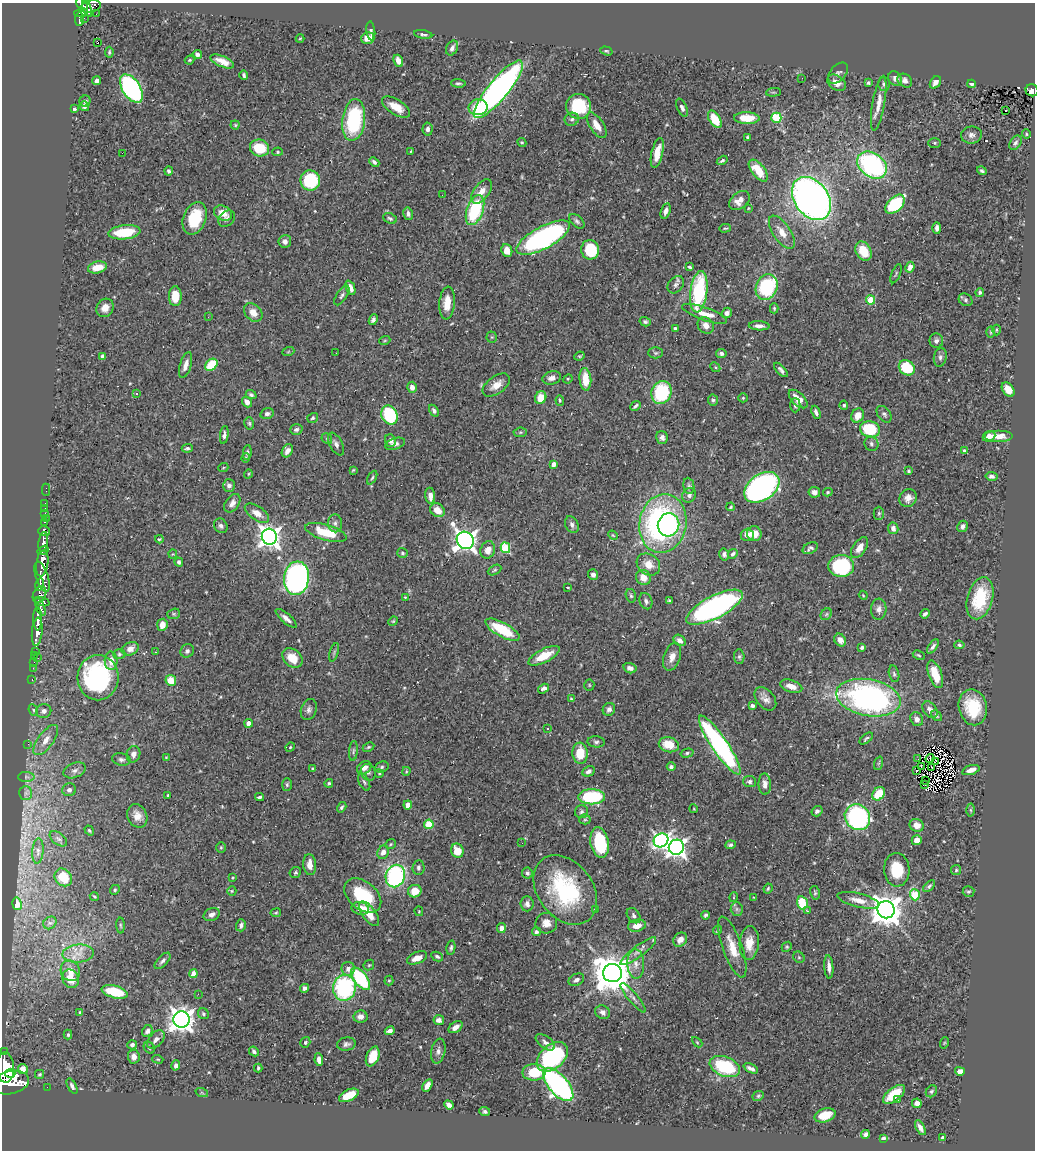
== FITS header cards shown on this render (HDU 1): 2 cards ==
NAXIS1  =                 1033
NAXIS2  =                 1148

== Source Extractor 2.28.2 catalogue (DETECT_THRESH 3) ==
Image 1033 x 1148 px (HDU 1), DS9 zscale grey, 1 PNG px = 1 image px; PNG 1037 x 1152 px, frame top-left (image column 1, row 1148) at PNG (2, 3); each listed source drawn as its Kron ellipse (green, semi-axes under 4 px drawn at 4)
Background 0.563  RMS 0.026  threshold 0.0787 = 3 sigma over >= 5 px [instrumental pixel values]
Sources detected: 527; of the 527, the 500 brightest by FLUX_AUTO listed and drawn (27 fainter detections omitted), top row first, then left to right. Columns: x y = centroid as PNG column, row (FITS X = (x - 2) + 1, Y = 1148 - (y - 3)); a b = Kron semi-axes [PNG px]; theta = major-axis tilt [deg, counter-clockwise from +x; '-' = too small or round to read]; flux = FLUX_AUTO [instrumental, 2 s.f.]
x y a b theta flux
82 4 7 4 -48 350
91 7 10 5 15 230
87 9 8 3 -66 230
81 13 7 3 9 180
96 14 2 2 - 4.3
84 18 2 2 - 3.9
79 19 7 3 84 110
371 31 9 4 -83 3.5
423 34 9 4 -10 5
300 38 4 3 - 1.5
368 38 7 5 18 19
97 43 3 3 - 27
452 48 8 5 65 7.5
606 51 6 4 -16 2.4
109 52 5 3 - 2.5
197 54 5 4 - 6.1
190 60 5 3 - 2.3
222 61 12 5 -23 16
398 61 6 4 -65 16
838 73 12 8 48 6.7
244 75 4 3 - 3.7
802 78 3 2 - 1.6
895 79 8 6 -52 9
97 81 4 4 - 6.1
905 81 8 6 -39 7.2
935 82 7 5 52 8.3
458 83 7 3 -2 3.2
836 83 10 7 -34 16
868 83 3 3 - 3
884 84 7 6 - 4.4
971 84 4 3 - 4
131 88 16 9 -56 440
498 89 36 10 50 710
1032 90 6 6 - 140
773 92 7 3 5 2.1
85 101 6 5 - 4.2
879 103 28 6 80 20
84 106 5 4 - 5.9
579 106 12 12 - 96
396 107 16 7 -32 26
478 107 9 8 - 50
682 108 9 5 -65 6.1
74 109 3 3 - 2.8
1005 110 3 3 - 13
747 118 13 6 -2 39
776 118 5 5 - 110
572 119 7 6 - 4.8
715 119 10 5 -59 45
354 120 21 11 83 160
235 125 4 4 - 2.2
597 125 14 7 -56 21
427 129 6 5 - 6.1
1026 134 5 4 - 1.9
971 135 10 8 9 8.2
748 137 4 3 - 2.9
522 142 5 4 - 1.9
934 143 6 5 - 2.8
1015 143 8 5 57 5.8
260 148 10 8 -18 53
411 151 3 2 - 1.4
278 152 5 4 - 2.4
122 153 2 2 - 49
657 153 15 5 77 27
722 160 6 3 32 3.3
374 162 6 4 -43 4.4
872 165 16 12 -36 310
169 171 4 4 - 3.8
758 171 13 6 -51 45
982 171 5 4 - 3.4
310 180 10 10 - 110
482 191 14 7 53 16
442 195 2 2 - 1.6
811 199 24 17 -54 1100
739 200 11 8 39 17
895 204 12 7 44 120
748 208 3 3 - 1.6
475 210 16 8 71 130
666 211 8 4 73 8.7
223 213 9 7 -28 20
408 214 6 5 - 5.5
195 218 17 11 69 65
390 218 7 5 -22 3.7
227 219 9 7 41 6.6
577 221 9 5 -43 4.6
725 228 6 3 3 2.5
937 228 6 4 90 5.7
125 232 16 7 6 79
782 232 19 8 -56 19
543 238 30 11 28 440
285 241 6 6 - 8.4
590 250 10 9 - 81
507 251 6 5 - 20
863 251 10 7 -59 42
97 267 10 6 12 29
690 267 4 3 - 2.6
910 267 5 4 - 12
896 274 10 3 67 2.3
676 285 9 7 49 6.4
767 287 13 10 65 160
350 288 7 4 -68 9.9
699 292 21 8 82 150
980 292 4 4 - 3.5
342 295 11 5 56 4.6
175 296 10 6 -89 38
870 300 4 4 - 70
966 300 7 6 - 4
447 303 16 7 85 24
105 308 9 8 - 15
774 308 5 4 - 2.5
253 312 10 7 -43 18
727 313 5 5 - 7.5
704 314 24 6 -19 26
208 317 3 2 - 2
373 320 5 4 - 4.7
645 322 6 4 -15 3.4
706 325 9 7 -45 12
759 326 10 4 -3 8.4
675 329 4 3 - 4.6
996 330 5 3 - 1.9
991 332 5 3 - 1.9
492 337 5 5 - 2.4
385 340 6 3 19 1.9
936 341 7 7 - 5.7
288 352 6 4 19 2.1
336 353 2 2 - 2
656 353 7 5 0 3.3
721 353 5 4 - 4.4
579 356 5 3 - 2.4
103 357 4 4 - 15
940 357 9 6 78 5.4
186 365 13 5 73 13
211 365 7 5 40 60
715 367 5 4 - 2.3
907 368 8 7 - 78
781 370 9 4 -47 4.9
552 378 9 6 15 8.9
568 379 5 4 - 1.8
585 379 11 6 -85 36
496 385 15 8 36 18
412 387 5 5 - 9.6
1008 389 8 5 -53 20
661 393 11 10 - 140
136 394 3 3 - 5.7
251 395 5 4 - 3.8
541 398 6 5 - 29
743 398 5 4 - 1.9
798 399 11 6 -45 19
560 400 5 4 - 2.4
713 400 5 5 - 4.2
247 402 5 4 - 9.4
795 405 7 5 88 4.8
844 405 4 4 - 2.8
635 406 6 3 41 3.6
434 411 6 4 -57 5.3
816 412 7 3 -69 4.9
267 414 7 5 14 5.8
884 414 9 6 -51 5.3
389 415 10 8 -66 140
858 415 7 6 - 20
313 418 6 4 35 2.6
249 423 6 4 -75 2.9
296 429 6 5 - 4.4
870 429 10 8 -15 100
520 432 7 5 6 3
224 435 9 4 81 5.2
989 436 6 5 - 12
998 436 14 6 0 19
662 438 6 6 - 6.1
327 439 6 4 -48 2.9
390 441 6 5 - 9.1
336 444 12 6 -62 7.4
395 444 10 5 19 7.5
871 444 7 6 - 5.6
187 448 5 4 - 3.4
287 451 7 5 61 7.9
964 451 3 3 - 6
247 452 7 4 82 3.7
246 458 4 4 - 2.2
554 464 4 4 - 9.7
223 468 5 3 - 1.6
353 470 4 2 - 1.8
909 471 3 3 - 2.5
248 474 5 3 - 1.5
991 476 6 4 -11 5.8
372 478 7 4 62 2.9
229 486 6 6 - 6.9
689 486 8 5 -81 4
762 487 19 13 35 490
46 490 6 2 -90 8.6
814 492 5 5 - 7.9
828 492 5 4 - 2.2
689 495 7 6 - 5.7
430 496 8 5 -82 13
908 498 9 8 - 12
45 503 2 2 - 7.4
232 503 10 6 54 10
731 507 4 3 - 2.1
45 508 2 2 - 6.7
437 510 8 6 -39 19
257 513 14 7 -34 16
879 513 6 5 - 2.9
45 514 3 2 - 24
46 518 2 2 - 8.1
45 522 4 3 - 200
335 523 9 7 -86 6.2
663 524 30 23 79 470
572 525 9 6 -63 6.4
669 525 11 10 - 160
221 526 7 6 - 5.3
963 526 6 5 - 6.2
893 528 6 5 - 8
44 531 6 4 -15 170
326 532 21 8 -16 61
754 534 7 7 - 20
613 535 5 4 - 1.8
747 535 6 6 - 14
269 537 8 7 - 1200
159 539 4 3 - 2.4
465 540 9 8 - 1200
43 542 10 4 82 1200
505 548 5 5 - 100
810 548 8 5 28 5
860 548 12 6 56 16
43 550 6 4 30 490
488 550 9 7 67 15
402 553 5 5 - 3.1
173 554 4 4 - 1.8
724 554 6 5 - 4.9
733 554 5 4 - 3.8
179 562 4 4 - 3.9
42 563 13 6 81 2200
648 564 12 10 -37 23
841 566 13 11 -3 150
495 570 7 4 28 2.9
593 575 5 5 - 8
42 577 16 6 -72 960
296 578 17 12 83 630
643 578 8 7 - 19
40 584 6 3 75 290
568 587 3 2 - 2.2
39 594 8 6 61 530
863 595 4 3 - 1.6
631 596 7 5 -74 3.3
405 597 3 3 - 1.6
980 598 21 12 74 80
670 600 4 3 - 2.6
42 601 8 4 -19 430
646 601 8 6 -68 5.8
40 607 9 4 -69 390
714 607 31 11 27 580
879 609 10 7 85 8.6
174 614 6 5 - 2.9
826 614 6 5 - 3
925 614 5 3 - 4.6
286 618 13 4 -41 10
38 619 12 4 -89 1100
393 621 5 4 - 1.9
162 625 6 5 - 16
502 630 19 7 -29 73
37 632 14 5 84 1000
680 640 7 5 -40 8.5
840 640 7 5 -55 14
959 645 5 4 - 3.6
933 646 8 4 56 4.9
862 647 4 3 - 3.3
130 649 9 6 23 13
36 651 3 3 - 27
187 651 7 6 - 5.5
155 652 3 3 - 3.3
334 652 10 4 72 3.2
119 654 6 5 - 3
34 655 4 3 - 23
919 655 6 4 -28 2.4
544 656 17 6 27 38
672 657 14 8 72 14
739 657 7 5 -88 3.7
38 658 3 2 - 48
292 658 11 8 -42 30
111 661 9 6 -89 15
34 662 2 2 - 10
33 668 2 2 - 10
630 668 6 5 - 7.8
894 674 8 5 -75 4.1
935 674 14 6 -69 43
98 678 22 20 90 290
32 680 3 2 - 14
171 680 5 5 - 29
589 685 5 5 - 2
791 686 11 6 -18 18
544 689 6 4 33 8.8
868 698 32 18 -11 500
571 699 4 4 - 2.1
765 699 13 8 -50 11
752 706 4 3 - 3.9
973 707 18 14 -78 72
309 709 11 7 72 7
609 709 6 6 - 6.5
33 710 6 4 -64 3.1
930 710 9 6 -51 8.8
44 711 8 7 - 8.3
936 716 6 4 -46 2.8
917 719 7 6 - 8.6
249 723 4 4 - 14
547 728 3 3 - 2.8
866 739 8 3 39 3.6
46 740 18 7 54 19
596 742 9 5 -5 4.5
28 744 2 2 - 61
669 745 10 7 -14 34
720 745 35 8 -56 430
290 747 5 4 - 2
368 747 6 4 26 2.3
353 751 10 4 84 3.6
580 753 10 7 -85 43
687 753 6 4 16 3.2
133 754 8 6 72 9.1
166 758 4 3 - 1.6
918 759 3 2 - 3.7
930 759 4 3 - 1.6
121 760 9 6 -11 5.3
935 762 3 2 - 2.6
879 763 7 4 71 2.8
921 766 4 2 - 1.5
382 767 7 5 20 3.5
671 767 4 4 - 5.9
932 767 3 2 - 1.5
364 768 8 6 38 9
313 769 3 3 - 3.7
75 770 12 7 21 7.8
971 770 9 4 17 12
406 771 4 4 - 1.8
588 771 6 5 - 5.7
916 771 3 2 - 1.6
368 772 8 7 - 5.5
379 774 4 3 - 2.3
26 777 8 5 -1 4
925 780 2 2 - 1.6
749 781 6 5 - 4.4
364 782 9 5 -64 3.8
329 783 4 4 - 3.1
765 784 10 6 -88 10
287 785 6 5 - 3.1
925 785 3 2 - 1.6
69 790 7 6 - 5.8
26 793 7 6 - 4.8
878 794 7 5 50 44
168 795 3 3 - 2.5
259 797 4 3 - 3.1
592 797 13 7 1 120
408 805 4 4 - 23
342 807 5 4 - 3.7
694 809 4 3 - 1.5
971 810 6 4 -88 2.3
817 811 5 5 - 5.1
582 812 7 6 - 4.2
137 816 12 9 -67 17
857 817 13 12 - 280
585 819 5 5 - 2.5
429 824 5 5 - 76
917 825 7 6 - 14
89 830 5 4 - 2.5
58 839 10 5 -37 5.6
661 840 7 6 - 540
917 840 5 5 - 10
522 843 3 2 - 1.5
600 843 15 9 -80 110
391 844 6 4 37 2.3
730 845 5 4 - 3.9
221 847 5 4 - 2.3
676 847 8 7 - 930
38 851 13 5 85 7
457 851 7 6 - 30
383 852 7 5 67 9.1
310 865 10 6 -83 17
418 868 7 6 - 5.2
897 870 17 12 -86 52
956 870 5 5 - 2.8
295 873 6 5 - 3.4
527 873 5 5 - 3.7
395 876 11 9 68 260
63 877 9 8 - 42
232 878 4 3 - 1.5
929 886 7 4 45 3.4
768 888 5 3 - 2.3
115 890 5 4 - 2.8
565 890 38 27 -53 180
232 891 5 4 - 2
415 891 7 6 - 27
968 891 6 5 - 3.1
815 893 7 5 -77 3.1
915 895 5 5 - 82
363 896 21 14 -40 87
94 897 5 3 - 2.3
734 897 5 3 - 1.5
753 897 2 2 - 1.5
858 900 21 7 -14 20
802 903 6 5 - 54
17 904 6 5 - 8.8
527 904 7 6 - 7.2
360 908 9 6 -12 15
595 909 4 3 - 2
737 909 6 6 - 3.8
886 910 9 8 - 3100
419 911 5 4 - 1.9
808 911 3 2 - 2.5
276 913 5 2 - 1.8
212 914 8 6 26 8.9
369 914 14 6 -55 27
705 915 4 3 - 3.3
634 916 8 6 -53 5
50 923 7 6 - 4.3
546 923 11 10 - 14
120 925 8 4 -89 2.7
241 925 6 5 - 5.7
637 926 9 6 12 18
501 928 5 4 - 9.2
718 930 5 3 - 2.4
536 932 5 4 - 4.2
680 940 7 6 - 13
749 943 17 9 85 25
732 947 32 9 -70 32
787 947 5 4 - 2.3
451 948 7 4 78 3.6
638 951 22 5 37 12
78 953 16 9 6 20
437 956 6 4 -26 4
799 957 6 5 - 2.6
417 958 10 5 23 17
163 961 10 5 46 5.6
636 964 15 8 -87 14
369 965 6 4 45 2.2
829 967 12 4 -86 9.4
348 969 7 6 - 10
70 971 11 9 -58 18
612 973 9 9 - 5600
193 974 4 4 - 22
71 979 9 8 - 24
361 979 13 6 -53 150
389 980 5 4 - 2.2
576 980 8 5 27 7.2
304 988 5 4 - 6.3
344 988 13 11 81 210
115 992 13 6 -14 67
198 994 2 2 - 14
633 998 18 5 -50 7.8
80 1012 4 4 - 1.7
603 1012 7 6 - 8
203 1014 6 5 - 3.8
360 1017 7 6 - 11
181 1019 8 8 - 1700
439 1020 5 5 - 7.9
455 1027 8 5 35 12
147 1031 6 5 - 6.3
390 1031 5 4 - 9.9
68 1035 5 4 - 2.6
156 1039 11 6 48 8.7
305 1042 6 4 55 3.2
545 1042 11 6 -38 7.8
697 1042 6 3 -46 2
944 1043 6 3 71 1.7
346 1044 9 6 7 5.6
132 1045 5 4 - 5.1
149 1048 6 5 - 2.7
254 1051 5 4 - 3.9
438 1051 12 7 79 7.9
4 1052 3 3 - 56
373 1056 10 6 68 37
134 1057 7 6 - 8.7
552 1057 18 12 41 190
158 1059 5 4 - 2.2
319 1060 6 4 -82 9.1
176 1065 5 4 - 7.3
725 1067 15 9 -20 110
5 1068 15 9 -87 3200
258 1068 4 3 - 2.3
751 1068 8 3 -24 6.5
23 1069 5 5 - 11
960 1071 5 4 - 12
534 1072 11 8 1 47
10 1073 5 3 - 580
39 1074 4 4 - 2.5
10 1082 19 11 11 4000
427 1085 7 4 59 11
558 1085 20 9 -50 480
72 1086 8 4 -62 5.4
47 1087 2 2 - 5.3
931 1091 6 5 - 3.5
202 1093 6 4 -19 2.2
894 1094 13 6 38 42
349 1095 10 5 25 42
758 1096 6 5 - 2.7
898 1100 3 2 - 23
917 1103 5 4 - 10
449 1105 5 4 - 8.8
485 1112 5 4 - 4
825 1115 11 6 18 31
920 1128 8 4 -61 7.9
865 1134 4 4 - 5.2
883 1138 4 3 - 4.7
943 1138 4 3 - 7.3
At the frame edge (FLAGS 8, measured only in part): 3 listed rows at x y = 82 4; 1032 90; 10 1082
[27 fainter detections neither listed nor drawn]